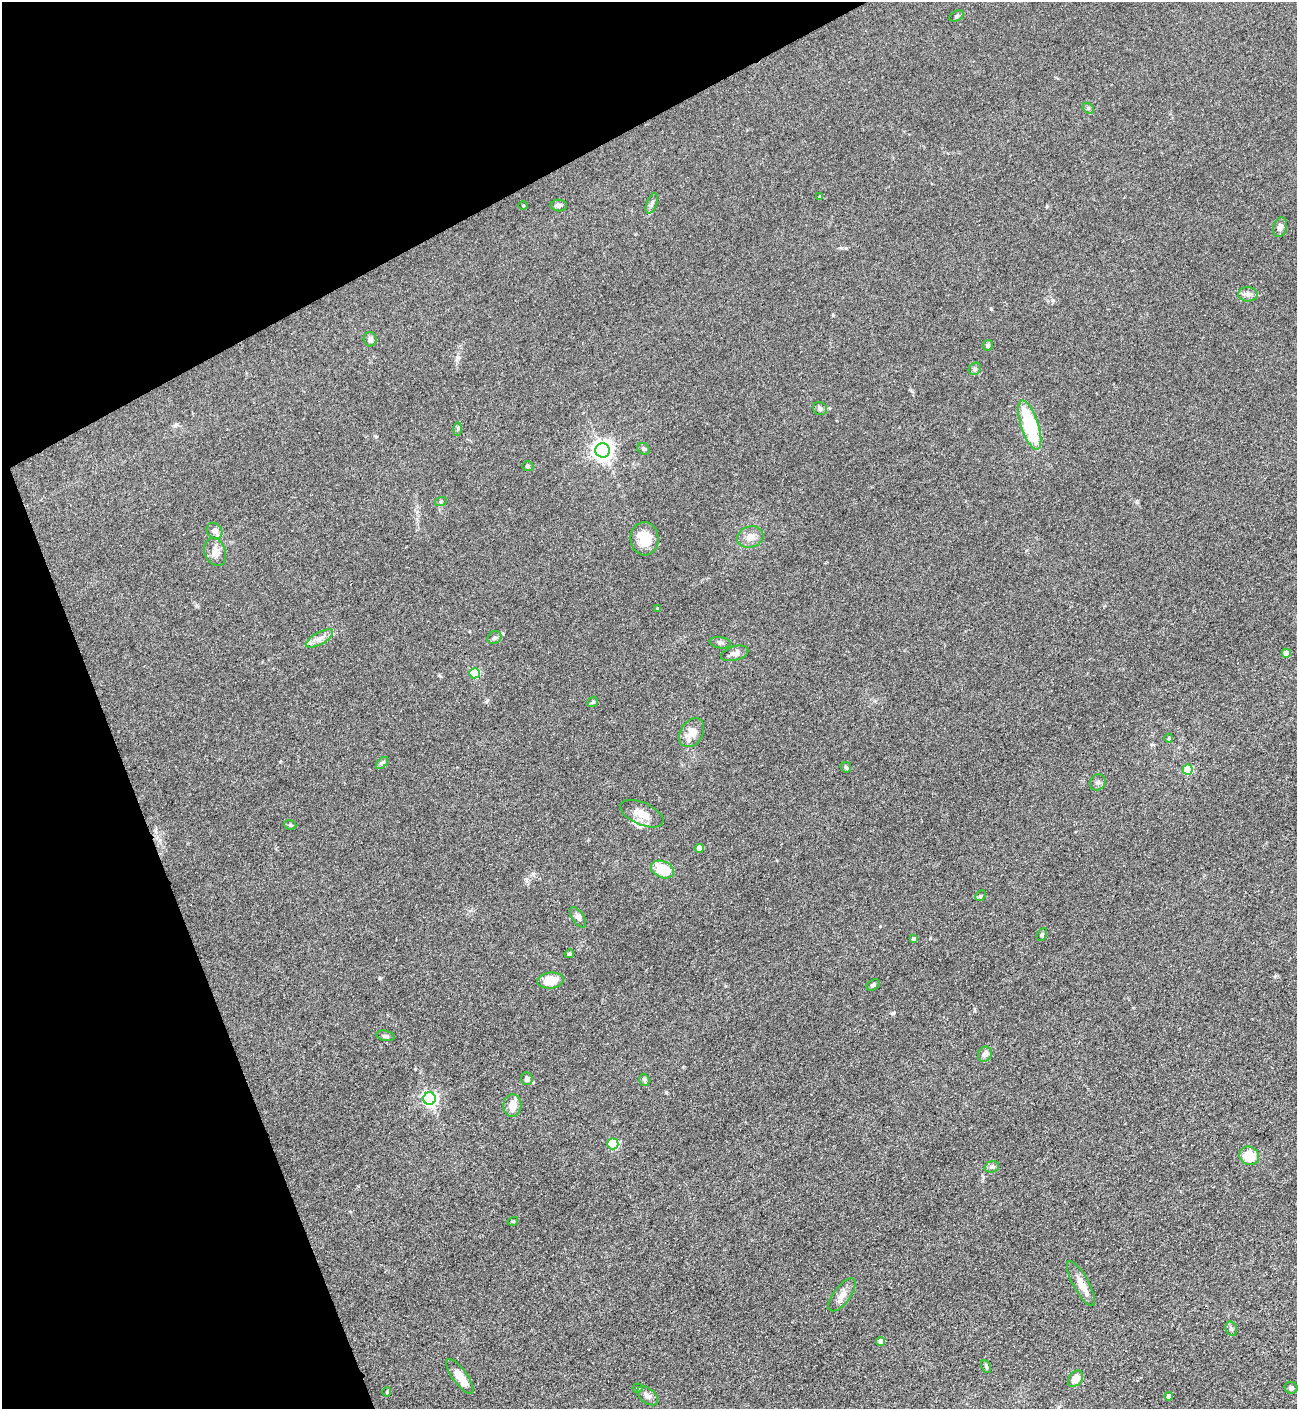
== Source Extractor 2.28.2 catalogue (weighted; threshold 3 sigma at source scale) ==
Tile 5 of 4 x 4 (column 1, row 2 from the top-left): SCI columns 286-1580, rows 2816-4222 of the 5618 x 5630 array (HDU 1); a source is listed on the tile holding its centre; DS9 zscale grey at full resolution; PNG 1299 x 1411 px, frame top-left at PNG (2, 2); each listed source drawn as its Kron ellipse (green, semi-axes under 4 px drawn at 4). Shown black and unused: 21% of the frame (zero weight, under 3 of 4 exposures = <1% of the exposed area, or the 3 px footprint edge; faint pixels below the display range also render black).
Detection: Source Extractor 2.28.2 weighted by HDU 2 'WHT'; one run over the whole footprint, this tile lists its part. Background 0.0649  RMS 0.0058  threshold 0.0261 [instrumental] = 3 sigma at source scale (4.5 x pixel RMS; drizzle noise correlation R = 1.50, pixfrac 1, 0.05/0.05 arcsec/px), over >= 5 px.
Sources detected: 70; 1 inside a brighter listed object's ellipse — not listed separately; the other 69 listed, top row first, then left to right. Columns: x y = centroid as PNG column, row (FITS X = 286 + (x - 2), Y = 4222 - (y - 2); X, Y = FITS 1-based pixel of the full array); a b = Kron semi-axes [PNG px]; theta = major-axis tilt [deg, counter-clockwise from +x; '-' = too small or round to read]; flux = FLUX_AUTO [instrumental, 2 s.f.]
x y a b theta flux
956 16 7 5 28 0.96
1088 108 6 4 -45 0.8
820 197 4 3 - 1.2
652 203 10 5 69 1.5
523 205 5 3 - 0.44
559 205 8 6 0 1.9
1280 227 10 7 75 2.7
1248 294 10 7 1 2.3
370 339 7 6 - 2.1
988 345 5 5 - 1.1
975 369 7 5 47 1.1
820 408 7 6 - 1.7
1030 425 25 9 -72 37
458 429 7 4 89 0.84
644 449 6 5 - 1.1
602 450 7 7 - 320
528 466 5 4 - 0.91
441 501 6 3 19 0.69
214 531 9 7 -48 3.1
750 537 13 10 16 4.4
644 539 16 14 -87 12
215 552 14 10 -69 4.2
658 608 4 3 - 0.68
319 638 15 6 29 3.4
494 638 7 6 - 1.3
720 643 11 5 -10 1.7
735 653 14 7 16 2.8
1286 653 4 4 - 6.5
475 673 5 5 - 28
593 702 6 4 43 0.94
692 733 15 11 58 6.8
1169 738 4 4 - 0.64
382 763 7 4 45 1
846 767 6 4 -45 0.89
1188 770 5 5 - 22
1098 782 8 7 - 1.6
642 814 23 11 -24 7.6
290 825 6 4 -20 0.85
699 848 4 4 - 5.1
662 869 12 8 -23 15
980 896 6 4 44 0.77
578 917 12 5 -56 2
1042 935 7 4 63 0.94
914 939 4 4 - 2.3
569 954 5 4 - 0.98
550 981 13 8 7 11
873 985 7 5 36 1.1
385 1036 9 5 -12 1.2
985 1054 8 6 57 3
527 1079 6 5 - 2.2
644 1080 6 5 - 1.3
429 1099 6 6 - 140
512 1105 11 9 86 5.9
613 1144 5 5 - 36
1249 1156 10 9 - 14
992 1167 7 5 19 1.3
513 1221 5 3 - 0.5
1081 1283 25 8 -61 6.6
842 1295 19 8 53 4.2
1231 1329 7 5 -69 1.3
881 1341 4 4 - 4.3
986 1366 7 4 -64 0.94
460 1377 21 7 -54 7.1
1075 1379 9 6 51 5.6
638 1388 5 4 - 0.71
1291 1388 6 6 - 1.3
387 1392 4 4 - 0.54
648 1396 12 7 -38 2.8
1168 1396 4 4 - 2.6
Unlisted compact peaks at least as high as the median listed source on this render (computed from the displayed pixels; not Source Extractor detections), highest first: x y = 893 1013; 666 1092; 833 315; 457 357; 991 309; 415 1069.